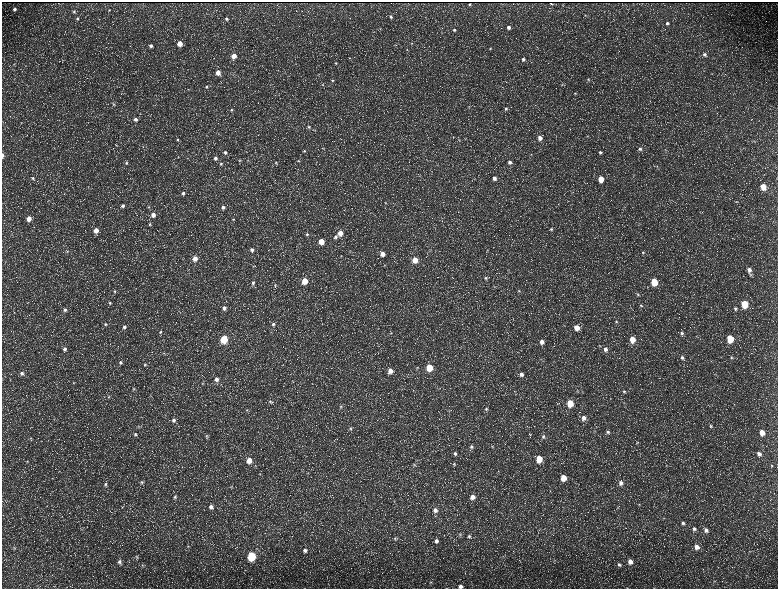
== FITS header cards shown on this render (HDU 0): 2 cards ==
NAXIS1  =                 1552 / length of data axis 1
NAXIS2  =                 1173 / length of data axis 2

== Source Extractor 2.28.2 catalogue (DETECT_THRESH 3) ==
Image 1552 x 1173 px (HDU 0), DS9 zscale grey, zoomed out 1/2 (1 PNG px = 2 x 2 image px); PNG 780 x 591 px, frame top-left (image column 1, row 1173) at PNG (2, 2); no overlay
Background 217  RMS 9.8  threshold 29.3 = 3 sigma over >= 5 px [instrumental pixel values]
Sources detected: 239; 40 cannot appear on this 1/2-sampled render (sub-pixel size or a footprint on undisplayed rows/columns) and are not listed; the other 199 listed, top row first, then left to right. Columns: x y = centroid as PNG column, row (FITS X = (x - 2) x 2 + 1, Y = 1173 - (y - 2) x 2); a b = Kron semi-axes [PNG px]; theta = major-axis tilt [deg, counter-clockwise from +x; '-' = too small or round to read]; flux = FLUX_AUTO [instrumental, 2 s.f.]
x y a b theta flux
551 3 2 1 - 1300
470 4 2 2 - 1800
15 9 4 4 - 4400
109 10 4 2 - 1300
74 11 4 4 - 2600
585 15 3 3 - 1300
391 17 4 3 - 3000
77 19 4 4 - 2800
226 19 3 3 - 2900
667 23 5 4 - 4500
508 27 4 4 - 6000
380 29 4 3 - 1500
454 30 4 3 - 2800
412 43 3 3 - 1300
180 44 4 4 - 23000
151 46 4 4 - 4700
490 48 3 3 - 1800
407 50 3 3 - 1300
705 54 5 5 - 5900
234 56 4 4 - 22000
349 58 3 2 - 820
523 59 3 3 - 3900
336 63 4 4 - 2400
14 64 4 3 - 1400
218 72 4 4 - 15000
588 79 4 4 - 2500
332 80 4 3 - 2100
562 84 4 3 - 2100
323 85 3 2 - 920
206 87 5 4 - 3000
575 93 5 4 - 2400
113 104 6 4 -63 2700
506 109 4 4 - 3100
231 110 4 4 - 3000
135 119 4 4 - 6100
21 123 4 2 - 1200
309 127 5 4 - 2800
587 136 4 3 - 1500
453 137 3 2 - 920
540 138 4 4 - 11000
177 139 5 4 - 3800
459 139 4 3 - 1400
116 145 3 2 - 1100
143 146 3 2 - 870
323 148 4 2 - 1000
640 149 5 4 - 5000
665 149 3 3 - 1500
304 151 4 4 - 2600
225 152 5 4 - 4200
600 152 5 4 - 4200
2 155 5 2 - 5900
215 158 4 4 - 5000
239 160 3 3 - 1500
298 161 4 3 - 1900
510 162 4 4 - 5900
126 163 4 4 - 3000
276 163 4 4 - 2100
221 164 4 4 - 2300
437 165 3 3 - 1300
657 166 4 3 - 1900
420 176 4 2 - 1200
33 178 5 4 - 3400
494 178 4 4 - 8700
601 179 4 4 - 32000
763 187 4 4 - 36000
183 193 4 4 - 4500
737 201 3 2 - 820
386 203 4 3 - 1400
123 206 4 4 - 4700
149 207 4 3 - 2000
223 207 4 4 - 5900
153 215 5 4 - 12000
29 218 4 4 - 20000
233 219 4 3 - 1600
150 224 5 4 - 3000
551 229 4 4 - 2700
96 230 5 4 - 18000
340 233 4 4 - 19000
307 234 4 3 - 2600
335 237 5 4 - 4500
321 241 4 4 - 31000
252 250 5 4 - 6100
67 251 4 4 - 2400
643 252 4 4 - 2200
382 254 4 4 - 15000
341 256 3 2 - 1000
195 258 4 4 - 14000
415 260 4 4 - 28000
384 265 4 3 - 1400
254 266 4 3 - 1400
749 270 7 4 -75 9100
486 278 5 4 - 3300
304 281 4 4 - 39000
654 282 5 4 - 64000
253 283 5 4 - 4000
275 285 5 3 - 2200
494 287 3 2 - 1000
115 291 5 4 - 3000
519 291 4 4 - 2500
638 294 4 4 - 2200
110 303 5 4 - 3100
744 304 5 4 - 89000
641 306 5 4 - 2300
224 308 5 4 - 7200
735 309 5 5 - 4200
65 310 5 5 - 4800
616 321 4 4 - 2400
105 324 5 5 - 4000
273 324 5 4 - 4300
124 327 5 5 - 5800
577 328 5 4 - 23000
160 332 5 4 - 3300
391 333 3 2 - 1100
682 333 5 4 - 4000
224 339 5 4 - 91000
632 339 5 4 - 31000
730 339 5 4 - 73000
542 342 5 5 - 11000
65 349 6 5 - 6500
605 349 6 5 - 7500
163 353 3 2 - 1100
731 357 4 4 - 2600
682 358 5 4 - 4900
120 362 5 5 - 4600
145 364 5 5 - 3200
429 367 4 4 - 62000
417 368 6 2 54 1800
390 371 5 4 - 15000
22 373 5 4 - 4600
521 374 5 5 - 7700
216 379 5 5 - 8600
73 383 4 3 - 1600
203 383 5 3 - 2000
134 388 5 4 - 2900
624 391 5 4 - 3100
109 397 4 3 - 1800
270 401 5 4 - 2200
570 403 5 4 - 51000
341 406 5 4 - 2700
486 409 4 4 - 2600
247 410 3 3 - 1400
583 418 5 5 - 11000
174 420 5 5 - 7200
138 426 4 4 - 2200
711 426 5 4 - 2900
350 428 5 4 - 2700
594 431 3 2 - 1200
608 432 5 4 - 3500
762 432 5 4 - 22000
135 434 5 5 - 3900
529 434 4 2 - 1200
207 436 5 4 - 2600
543 436 6 5 - 4700
31 438 5 4 - 2400
637 442 5 4 - 2300
492 446 4 2 - 1300
471 447 5 4 - 4000
455 453 4 4 - 3700
759 454 6 5 - 8700
539 459 5 4 - 52000
249 460 5 4 - 22000
27 461 4 3 - 2000
454 464 4 3 - 2300
414 465 5 3 - 2100
771 465 4 4 - 2000
260 474 4 3 - 1200
563 478 5 4 - 31000
142 482 5 4 - 2900
621 483 5 5 - 7100
105 484 5 4 - 3500
231 486 4 2 - 1400
175 497 6 5 - 4400
472 497 5 5 - 12000
639 505 4 3 - 1400
211 507 6 5 - 8700
617 507 4 3 - 1600
435 510 5 5 - 9200
683 523 5 4 - 4600
694 529 5 5 - 5000
706 530 6 5 - 7600
460 534 5 4 - 2600
469 536 5 5 - 3900
395 539 5 5 - 3300
47 540 3 3 - 1200
436 541 5 5 - 6000
188 546 5 4 - 2400
697 547 6 5 - 11000
14 548 5 4 - 2300
305 550 5 5 - 6800
251 556 5 4 - 160000
503 556 3 2 - 1200
137 557 5 3 - 1900
630 561 5 4 - 12000
119 562 6 5 - 5700
142 565 3 2 - 1300
619 565 5 4 - 4100
714 581 3 2 - 940
430 582 4 3 - 1700
461 586 4 4 - 6500
At the frame edge (FLAGS 8, measured only in part): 2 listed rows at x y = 2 155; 461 586
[40 sub-pixel or undisplayed-footprint detections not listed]